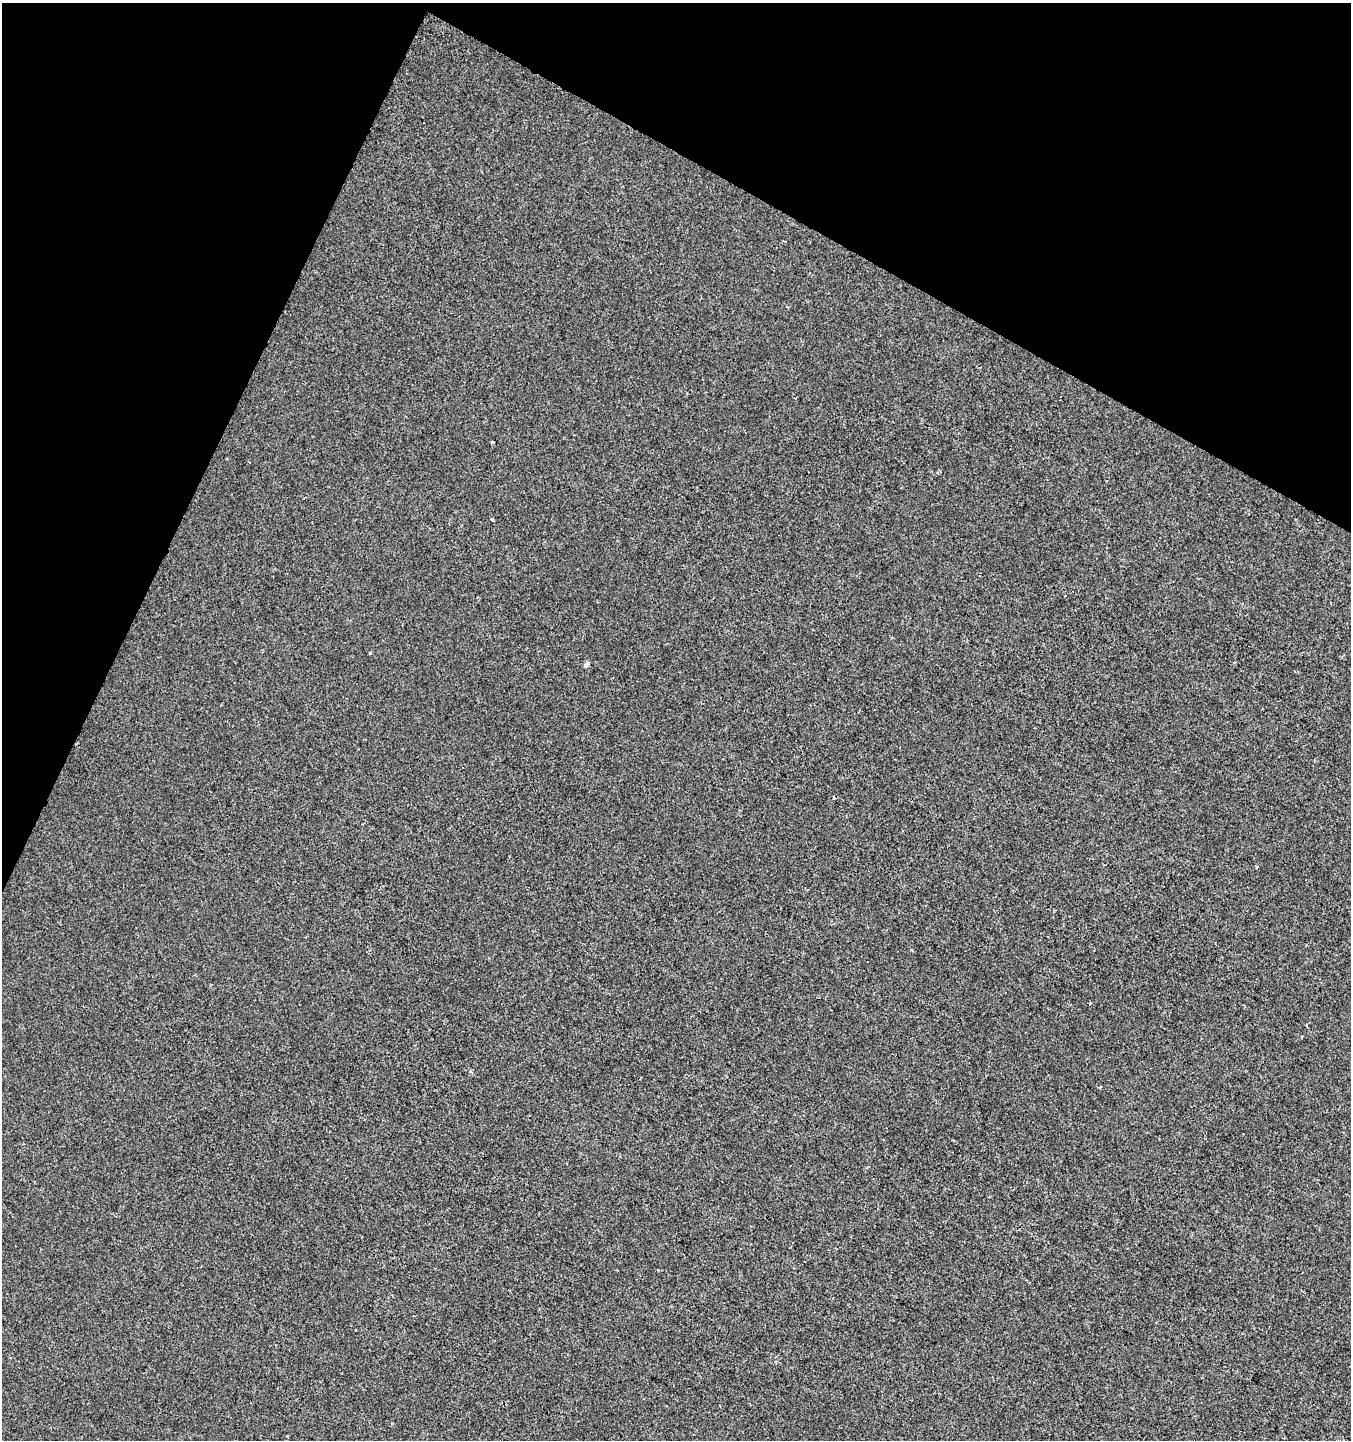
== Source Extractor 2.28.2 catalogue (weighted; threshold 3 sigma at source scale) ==
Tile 2 of 4 x 4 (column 2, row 1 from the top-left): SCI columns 1614-2962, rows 4317-5754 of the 5859 x 5761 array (HDU 1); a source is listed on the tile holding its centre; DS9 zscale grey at full resolution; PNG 1353 x 1442 px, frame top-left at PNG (2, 3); no overlay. Shown black and unused: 23% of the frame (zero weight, under 2 of 3 exposures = <1% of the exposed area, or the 3 px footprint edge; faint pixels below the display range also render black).
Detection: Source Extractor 2.28.2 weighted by HDU 2 'WHT'; one run over the whole footprint, this tile lists its part. Background -0.00106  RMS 0.0042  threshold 0.019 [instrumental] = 3 sigma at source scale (4.5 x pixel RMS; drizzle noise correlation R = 1.50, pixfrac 1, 0.0396/0.0396 arcsec/px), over >= 5 px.
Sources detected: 7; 1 cosmic-ray / hot-pixel residue — not listed; the other 6 listed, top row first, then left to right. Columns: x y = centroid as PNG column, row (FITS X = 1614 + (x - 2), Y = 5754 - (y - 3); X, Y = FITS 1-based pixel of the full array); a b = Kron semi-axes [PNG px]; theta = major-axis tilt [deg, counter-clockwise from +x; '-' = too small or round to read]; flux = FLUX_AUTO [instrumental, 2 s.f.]
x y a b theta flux
492 442 3 3 - 0.52
492 519 3 3 - 0.56
370 653 3 3 - 0.52
586 665 7 5 53 1.2
1306 1025 3 2 - 0.96
719 1405 3 2 - 0.36